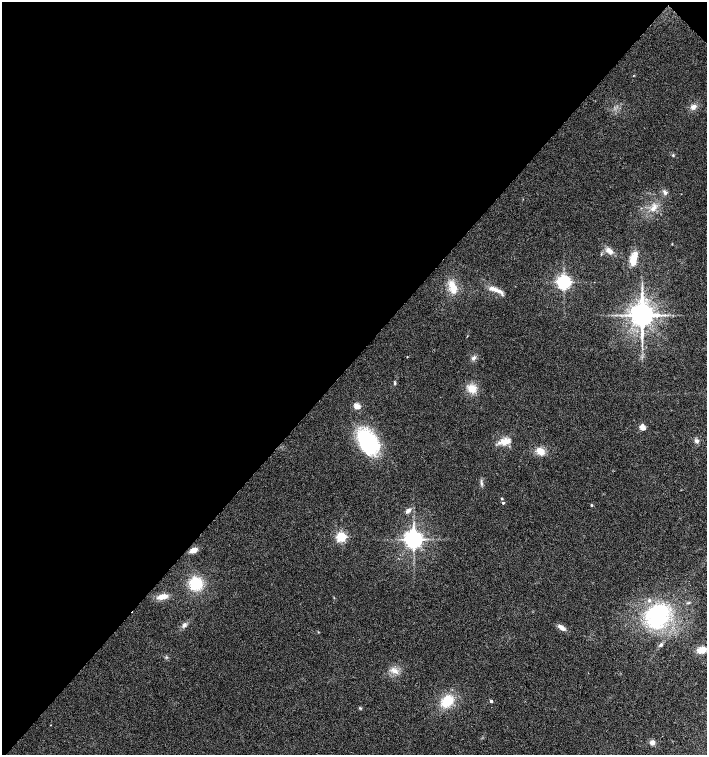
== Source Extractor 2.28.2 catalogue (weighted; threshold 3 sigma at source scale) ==
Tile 2 of 4 x 4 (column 2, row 1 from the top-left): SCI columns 1571-2979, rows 4519-6023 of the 6025 x 6023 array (HDU 1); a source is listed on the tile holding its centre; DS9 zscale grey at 2 x 2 block average (1 PNG px = mean of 2 x 2 image px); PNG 709 x 757 px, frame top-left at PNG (2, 2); no overlay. Shown black and unused: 48% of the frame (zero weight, under 2 of 3 exposures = <1% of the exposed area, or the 3 px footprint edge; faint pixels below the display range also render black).
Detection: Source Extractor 2.28.2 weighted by HDU 2 'WHT'; one run over the whole footprint, this tile lists its part. Background 0.0301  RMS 0.0063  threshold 0.0283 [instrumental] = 3 sigma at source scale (4.5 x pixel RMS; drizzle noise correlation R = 1.50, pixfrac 1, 0.0396/0.0396 arcsec/px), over >= 5 px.
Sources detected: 43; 2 inside a brighter listed object's ellipse — not listed separately; the other 41 listed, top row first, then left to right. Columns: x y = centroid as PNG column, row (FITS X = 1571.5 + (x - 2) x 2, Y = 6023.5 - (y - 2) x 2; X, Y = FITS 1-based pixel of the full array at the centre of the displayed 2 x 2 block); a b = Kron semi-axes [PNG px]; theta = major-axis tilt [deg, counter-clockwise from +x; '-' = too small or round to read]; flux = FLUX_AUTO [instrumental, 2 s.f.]
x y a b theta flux
693 107 7 6 - 7.4
673 155 4 3 - 1.5
665 192 6 4 -57 4
653 208 12 6 54 11
609 251 9 6 -32 8.2
601 254 3 2 - 0.88
633 259 16 6 73 24
564 282 4 4 - 510
453 287 18 8 -66 21
495 290 23 5 -20 12
642 293 4 2 - 1.7
642 315 6 5 - 2300
473 358 7 5 54 4.4
395 383 5 3 - 1.6
472 389 9 7 -34 18
357 406 3 3 - 39
642 427 3 3 - 36
505 441 13 8 21 16
696 441 6 5 - 4.2
368 442 24 17 -62 130
540 451 9 7 -41 15
481 483 6 4 -84 3.2
502 499 3 2 - 1.6
503 503 2 2 - 2
591 505 3 3 - 1.7
408 511 8 4 46 5.2
341 537 3 3 - 180
413 539 5 4 - 1000
193 550 7 4 20 12
196 583 13 13 - 45
162 596 11 5 14 14
657 616 25 20 68 140
184 625 6 5 - 4
561 627 9 5 -38 7.9
661 645 4 3 - 2.9
702 650 10 6 16 14
166 657 3 2 - 1.2
395 671 10 6 -25 9.3
447 701 11 9 44 41
491 701 2 2 - 5.8
652 742 6 5 - 5.6
Diffuse or blended objects may show on this block-average render without a row.